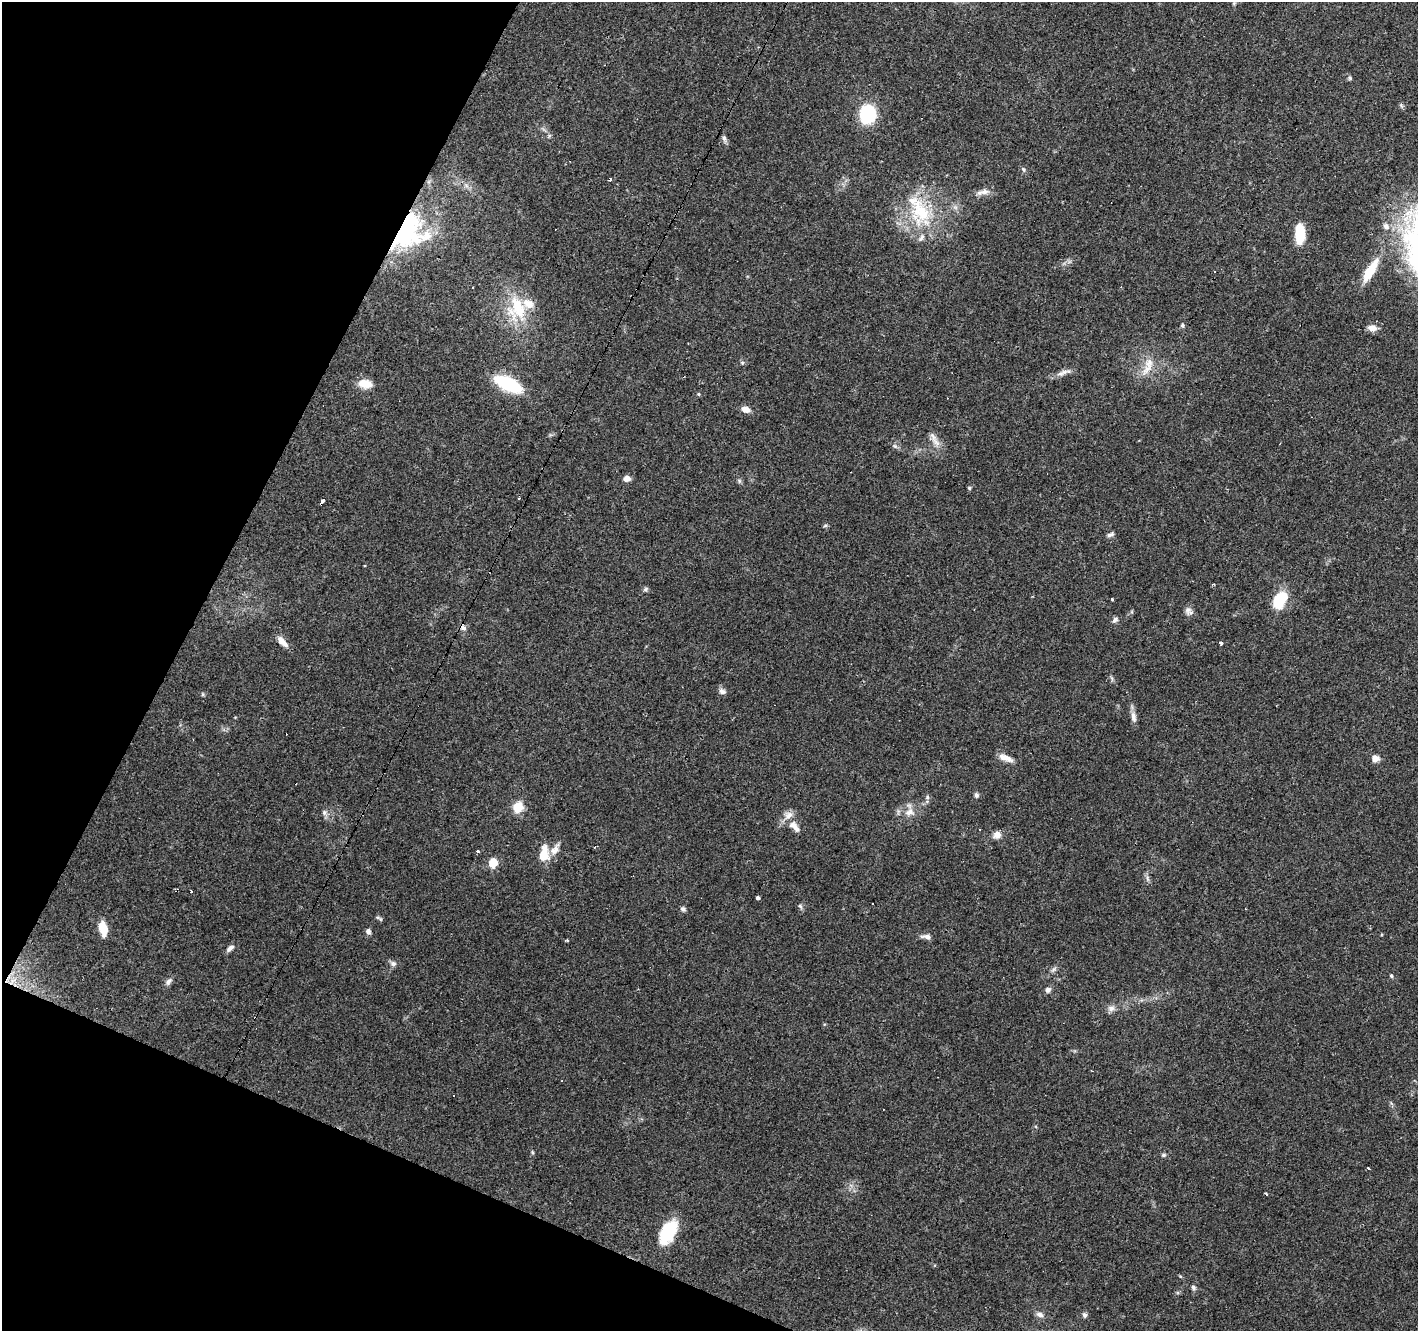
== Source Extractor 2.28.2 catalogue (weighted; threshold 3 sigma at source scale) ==
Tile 9 of 4 x 4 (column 1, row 3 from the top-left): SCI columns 1-1416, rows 1530-2858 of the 5670 x 5783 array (HDU 1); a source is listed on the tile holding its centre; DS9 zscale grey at full resolution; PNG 1420 x 1333 px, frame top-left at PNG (2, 2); no overlay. Shown black and unused: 21% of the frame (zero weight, under 3 of 4 exposures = <1% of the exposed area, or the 3 px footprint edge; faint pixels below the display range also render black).
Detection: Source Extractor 2.28.2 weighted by HDU 2 'WHT'; one run over the whole footprint, this tile lists its part. Background 0.0903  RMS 0.0053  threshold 0.0239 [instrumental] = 3 sigma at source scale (4.5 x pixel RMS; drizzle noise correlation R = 1.50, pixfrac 1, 0.0396/0.0396 arcsec/px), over >= 5 px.
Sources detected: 94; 10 cosmic-ray / hot-pixel residue — not listed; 5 inside a brighter listed object's ellipse — not listed separately; the other 79 listed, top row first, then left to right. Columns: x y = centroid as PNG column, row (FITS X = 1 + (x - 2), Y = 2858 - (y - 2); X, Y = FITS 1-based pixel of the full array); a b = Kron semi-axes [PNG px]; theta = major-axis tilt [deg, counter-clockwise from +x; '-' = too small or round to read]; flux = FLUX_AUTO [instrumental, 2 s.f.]
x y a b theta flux
1234 3 6 4 72 0.71
1350 78 5 5 - 0.78
868 114 15 13 83 34
724 138 9 5 -75 1.5
1023 169 8 5 -50 1.1
984 192 13 7 5 3.5
921 211 39 28 -57 36
1386 226 10 7 -55 2.5
407 231 51 31 64 68
1300 234 20 9 -88 16
1370 271 29 9 59 14
473 287 3 2 - 0.48
517 309 37 25 -82 28
1182 326 5 5 - 0.91
1372 328 10 7 -10 4.1
742 363 5 5 - 0.84
1149 365 16 7 -43 5.4
1064 372 19 6 4 3
365 384 15 10 -10 7.5
508 384 23 10 -27 38
698 394 5 4 - 0.62
745 409 10 6 -16 3.8
936 442 16 8 -52 4.3
895 446 8 4 -45 1.2
627 478 7 6 - 3.3
739 481 6 4 73 0.83
969 488 5 4 - 0.72
519 498 3 2 - 0.57
322 502 6 3 64 40
825 525 6 4 3 0.77
1110 535 8 6 19 1.5
646 589 7 6 - 1
1112 599 3 3 - 1.3
1280 600 18 11 56 21
1188 610 12 8 88 2.4
1115 620 9 6 44 1.6
463 628 8 7 - 2
282 642 17 7 -47 4.3
1221 643 3 3 - 3.6
722 691 9 7 -22 2
203 694 6 4 90 0.65
1133 717 15 7 -80 3
1006 758 18 7 -22 4.6
1375 758 7 6 - 4
976 795 6 5 - 1.2
927 797 6 5 - 1.1
518 807 11 10 - 8.7
909 812 15 11 20 5.5
324 813 7 7 - 1.6
794 826 20 9 -48 5.1
997 835 10 9 - 3.6
555 849 18 9 56 4.5
478 851 3 3 - 3.6
544 854 19 11 84 9.8
493 863 10 9 - 7.3
1148 878 9 4 -81 1.4
758 898 4 4 - 1.9
800 906 7 5 -58 1.1
683 909 7 6 - 1.3
379 918 9 4 -28 0.99
103 928 15 8 -75 9.8
368 931 7 6 - 1.7
927 937 12 6 -8 2.7
567 940 3 3 - 0.79
230 948 11 6 42 2.3
393 963 9 7 -16 1.9
1054 969 11 4 40 1.5
1391 976 5 4 - 0.75
168 981 11 7 43 2
1048 990 8 7 - 1.9
1111 1008 10 9 - 2.5
532 1152 6 4 -71 0.64
1163 1155 6 5 - 0.92
1368 1168 3 3 - 1.3
1266 1194 4 2 - 0.83
668 1232 29 15 61 23
1193 1287 7 5 -48 1.2
1040 1315 10 6 -27 2.3
1084 1315 7 6 - 1.5
Overlapping masked pixels (flux is a lower limit): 4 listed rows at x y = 407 231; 1370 271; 322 502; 668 1232